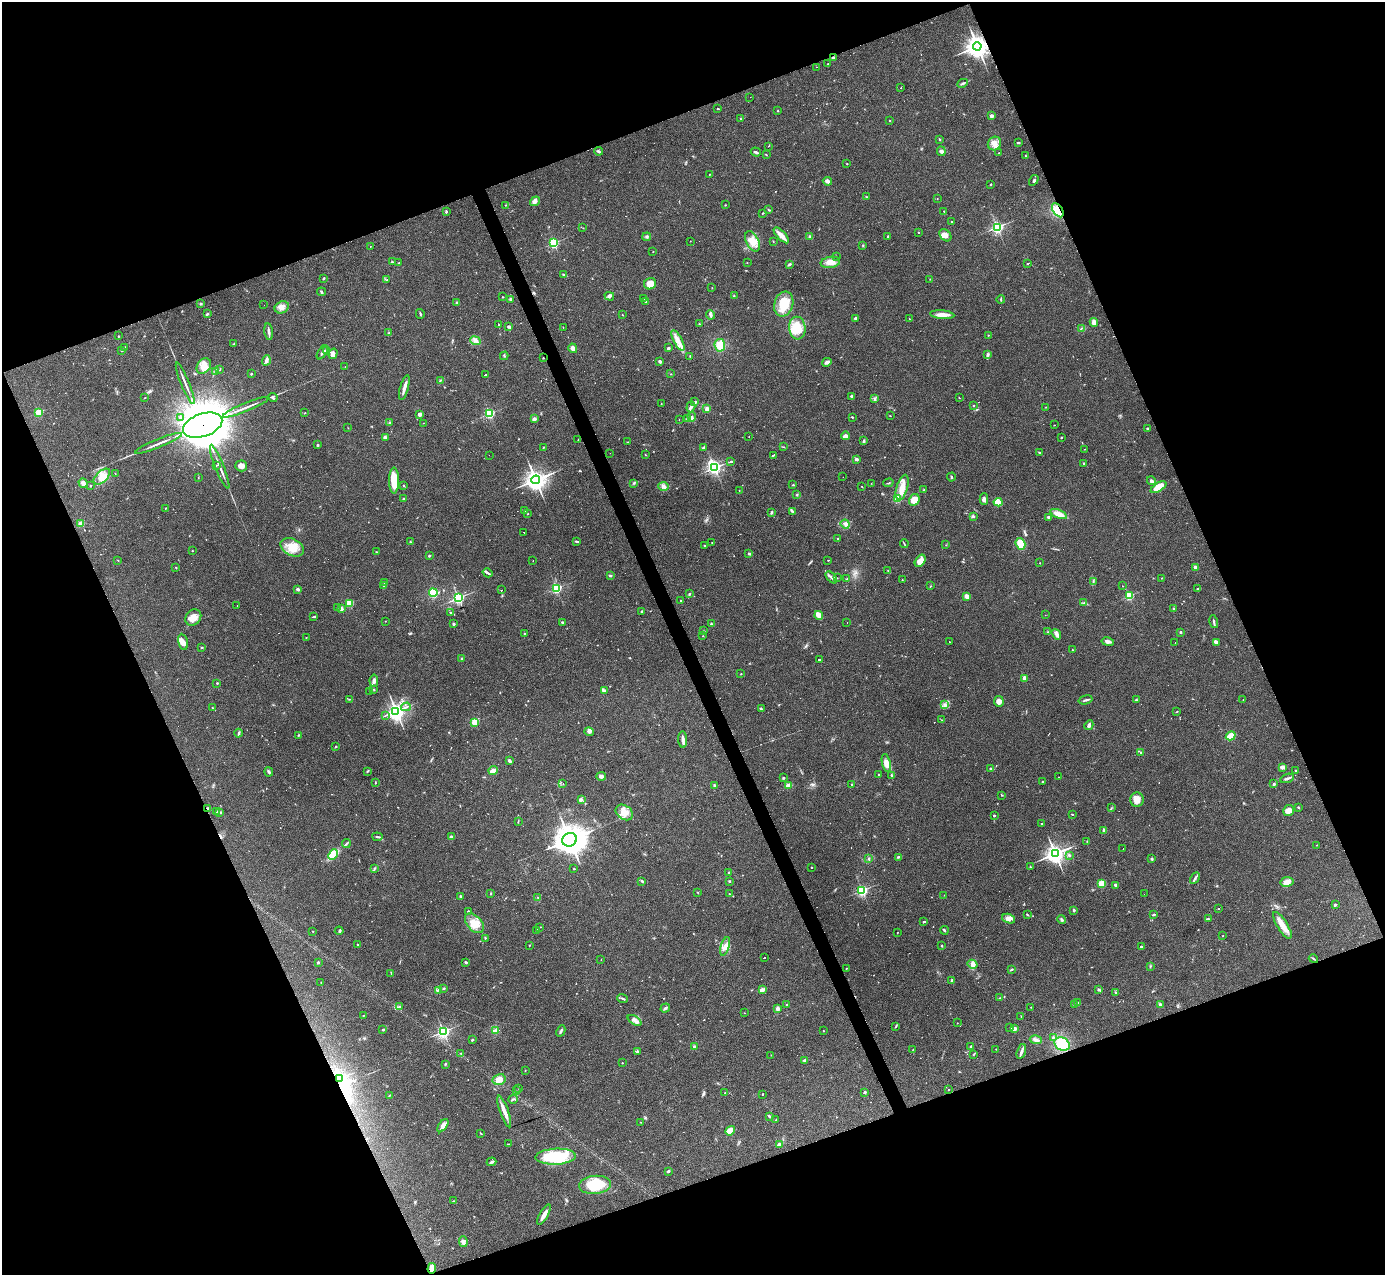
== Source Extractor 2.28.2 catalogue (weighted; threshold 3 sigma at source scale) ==
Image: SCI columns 1-5529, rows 278-5368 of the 5529 x 5516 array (HDU 1 of 3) = the unmasked area's bounding box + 8 px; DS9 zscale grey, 4 x 4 block average (1 PNG px = mean of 4 x 4 image px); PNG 1387 x 1277 px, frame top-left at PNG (2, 2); each listed source drawn as its Kron ellipse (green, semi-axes under 4 px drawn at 4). Shown black and unused: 42% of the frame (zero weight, under 3 of 4 exposures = <1% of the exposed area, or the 3 px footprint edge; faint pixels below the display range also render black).
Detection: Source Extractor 2.28.2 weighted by HDU 2 'WHT'. Background 0.0847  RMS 0.0056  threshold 0.0253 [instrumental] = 3 sigma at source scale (4.5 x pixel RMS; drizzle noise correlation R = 1.50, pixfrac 1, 0.05/0.05 arcsec/px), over >= 5 px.
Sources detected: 740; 7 too faint to see at this stretch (4 x 4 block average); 3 inside a brighter object's white glare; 96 cosmic-ray / hot-pixel residue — neither listed nor drawn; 5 coinciding with a brighter row at this scale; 19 inside a brighter listed object's ellipse — not listed separately; of the other 610, all 500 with FLUX_AUTO >= 0.957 (the completeness limit of this list) listed and drawn (110 fainter detections not listed), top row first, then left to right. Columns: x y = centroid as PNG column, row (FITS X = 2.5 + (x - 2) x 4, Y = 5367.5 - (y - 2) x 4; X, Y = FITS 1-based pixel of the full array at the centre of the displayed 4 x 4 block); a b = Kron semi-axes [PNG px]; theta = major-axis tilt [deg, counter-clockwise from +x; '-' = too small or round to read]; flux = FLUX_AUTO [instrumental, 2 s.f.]
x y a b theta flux
977 46 4 4 - 2300
833 58 3 3 - 4.7
827 64 2 2 - 1.2
817 67 2 2 - 1.7
963 83 5 2 - 6.1
901 87 2 2 - 19
750 97 2 2 - 17
718 109 3 2 - 2.4
778 111 2 2 - 1.9
991 116 3 3 - 9.9
741 119 3 2 - 1.5
889 120 2 2 - 1.6
940 139 2 2 - 2.5
1018 143 3 2 - 3.5
994 144 7 6 - 22
769 146 2 2 - 1
598 151 4 3 - 5.1
941 151 5 3 - 6.6
756 152 5 2 - 5.6
999 153 2 2 - 1.3
766 155 2 2 - 1.4
1025 155 2 2 - 1.8
847 164 2 2 - 2.4
710 174 2 2 - 1.7
1034 180 6 2 57 5.4
827 181 5 3 - 12
990 185 2 2 - 2.1
867 196 2 2 - 1.1
937 198 2 2 - 0.97
535 201 5 4 - 11
506 205 2 2 - 1.7
725 205 2 2 - 1.7
769 210 3 2 - 3.1
1058 210 8 4 -56 69
944 211 2 2 - 1.3
446 212 2 2 - 6.5
763 213 4 2 - 1.5
951 222 2 2 - 5.6
997 227 2 2 - 690
583 228 2 2 - 1.1
918 232 2 2 - 1.9
781 235 10 3 -47 28
945 235 7 5 -48 20
647 237 4 2 - 4.5
810 237 2 2 - 31
888 237 3 2 - 3
690 241 2 2 - 1.9
752 241 11 6 -63 40
773 241 2 2 - 1.7
554 243 2 2 - 420
863 245 3 2 - 2.4
370 247 2 2 - 1.2
653 252 2 2 - 3.2
836 256 2 2 - 1.3
393 262 4 2 - 2.9
830 262 10 5 9 25
399 263 3 2 - 2
747 263 2 2 - 2
789 264 4 2 - 4.6
1027 264 2 2 - 2.3
563 275 2 2 - 2.5
323 278 3 2 - 3
930 279 2 2 - 1.8
387 280 2 2 - 1.1
650 284 6 5 - 34
712 288 2 2 - 1.1
322 292 4 2 - 3.7
609 296 5 4 - 7.6
734 296 3 2 - 3.1
503 297 2 2 - 1.7
644 298 2 2 - 1.3
510 299 3 2 - 3.7
1001 299 4 2 - 2.6
646 302 2 2 - 3.8
201 303 3 2 - 2.8
457 303 2 2 - 18
784 304 13 9 72 60
264 305 2 2 - 0.99
282 307 7 5 28 19
207 314 3 2 - 4.3
420 314 5 2 - 4.5
622 315 2 2 - 1.6
711 315 4 3 - 7
942 315 12 4 -4 23
855 318 3 2 - 3.9
909 319 2 2 - 1
1094 322 4 4 - 15
699 324 2 2 - 2
498 325 2 2 - 1.4
509 327 3 3 - 5.4
563 327 2 2 - 1.3
797 328 11 8 -84 72
1081 328 2 2 - 1.7
269 332 8 2 -81 11
389 333 3 2 - 4.7
988 335 2 2 - 1.3
118 336 2 2 - 2.4
678 340 11 4 -63 24
476 341 5 3 - 11
234 344 4 2 - 2.3
720 345 6 5 - 37
125 347 2 2 - 1.2
573 348 5 4 - 13
668 348 3 2 - 5.7
122 350 3 2 - 3.3
327 350 4 2 - 5.1
322 352 8 2 58 6.8
333 354 5 4 - 17
988 355 3 3 - 6.1
504 356 4 2 - 3
690 356 2 2 - 1.5
543 358 2 2 - 4.3
266 360 5 3 - 9.9
660 362 3 2 - 6.9
827 362 5 3 - 10
204 366 8 6 53 32
345 367 2 2 - 5.9
220 370 2 2 - 2.1
215 372 3 2 - 4
251 374 2 2 - 3.6
486 374 3 2 - 110
671 374 2 2 - 1.3
440 381 2 2 - 1.3
185 383 22 2 -68 15
404 388 13 3 74 17
851 396 2 2 - 5.1
273 397 5 2 - 5.6
145 398 2 2 - 1.7
875 398 2 2 - 2.2
959 398 2 2 - 1.5
695 402 3 2 - 5.3
661 403 2 2 - 1
973 406 2 2 - 7.1
246 407 25 2 22 21
691 407 6 3 72 8.6
1046 407 2 2 - 1.3
707 409 3 2 - 18
38 412 2 2 - 170
305 413 2 2 - 1.4
490 413 2 2 - 450
420 414 3 3 - 11
890 416 2 2 - 1.1
181 417 3 2 - 3.4
692 417 5 3 - 7.3
852 417 2 2 - 2.7
534 419 3 2 - 11
688 419 2 2 - 57
679 420 2 2 - 1.1
389 422 2 2 - 18
423 423 2 2 - 0.96
203 425 20 11 19 23000
1054 425 2 2 - 1.3
348 428 2 2 - 1.3
1147 429 2 2 - 2.7
749 436 2 2 - 8.7
845 436 4 3 - 15
385 437 3 2 - 10
1061 437 2 2 - 2.5
578 440 3 2 - 0.99
864 440 4 2 - 3
628 442 2 2 - 1.1
159 443 25 2 22 20
317 445 3 2 - 3.9
543 447 3 2 - 2
703 447 4 2 - 4
784 447 2 2 - 1.2
1084 449 2 2 - 1.2
1039 452 2 2 - 2.4
610 453 2 2 - 1.2
489 455 2 2 - 0.96
646 455 2 2 - 1.9
773 455 3 2 - 160
856 459 2 2 - 11
731 462 3 2 - 190
1083 464 3 2 - 2.3
216 466 2 2 - 1.7
241 466 6 5 - 16
220 467 24 2 -68 18
715 468 2 2 - 730
115 473 2 2 - 1.4
102 477 10 5 43 31
843 477 2 2 - 1.5
951 477 4 2 - 2.9
198 478 2 2 - 0.97
536 480 4 4 - 1900
394 481 13 5 -89 74
1151 481 4 3 - 6.1
83 483 5 4 - 17
634 483 3 2 - 2.8
871 483 2 2 - 1
888 483 5 2 - 2.7
403 485 2 2 - 1.5
793 485 2 2 - 2.2
90 486 2 2 - 3.1
663 486 5 3 - 9
861 486 2 2 - 1.1
902 487 13 5 73 46
1159 487 9 4 32 64
739 490 2 2 - 1.1
923 490 3 2 - 2.1
797 495 3 2 - 2.9
404 498 2 2 - 2.1
897 499 2 2 - 190
984 499 5 3 - 13
914 500 6 5 - 39
998 502 4 4 - 36
165 508 2 2 - 2
525 511 2 2 - 3.1
792 511 2 2 - 2.6
772 512 3 2 - 3.4
528 514 2 2 - 2.1
1059 514 9 3 -22 43
973 516 4 3 - 4.6
1048 517 3 2 - 5.2
80 524 4 3 - 14
845 524 4 4 - 11
524 533 2 2 - 23
838 539 2 2 - 3.3
576 541 4 2 - 4.5
410 542 2 2 - 1.9
712 542 2 2 - 2
904 543 4 2 - 2.9
1020 544 6 4 -72 62
705 545 3 2 - 2.1
946 545 2 2 - 1.1
292 547 12 8 -27 56
192 551 2 2 - 4.6
376 552 3 2 - 2.8
749 553 4 2 - 4
429 556 2 2 - 12
118 560 2 2 - 1.4
828 560 2 2 - 1.3
533 561 2 2 - 2.9
920 561 7 4 54 37
1040 563 2 2 - 2.4
1195 567 2 2 - 57
176 568 2 2 - 1.8
888 571 2 2 - 1
487 573 5 2 - 5.9
610 575 3 2 - 3.2
831 577 7 2 -47 6.8
837 578 2 2 - 1.2
1161 578 2 2 - 1.4
847 579 3 2 - 2.7
902 580 2 2 - 2.4
1093 581 3 2 - 3
385 582 2 2 - 1.8
384 586 3 2 - 2.5
931 586 2 2 - 1.5
1122 586 2 2 - 1.3
556 588 2 2 - 480
297 589 2 2 - 28
1197 589 3 2 - 1.9
502 590 2 2 - 69
433 593 4 4 - 110
689 594 3 2 - 3.5
967 596 4 3 - 17
1129 596 2 2 - 300
458 598 2 2 - 650
681 601 2 2 - 4.2
349 603 2 2 - 170
1084 603 2 2 - 2.2
237 605 2 2 - 1.5
338 607 2 2 - 1.2
1173 608 2 2 - 2.3
341 609 2 2 - 40
642 611 2 2 - 4.2
451 613 2 2 - 2.1
819 615 4 3 - 40
1045 615 2 2 - 1.2
313 617 3 2 - 2.8
193 618 9 7 44 30
385 621 2 2 - 1.2
563 622 4 2 - 4.9
1214 622 7 2 -77 6.5
847 623 2 2 - 2.2
453 624 2 2 - 19
711 624 4 3 - 3.9
704 631 3 2 - 2.4
1048 632 2 2 - 2.3
1180 632 2 2 - 17
524 633 2 2 - 2
1056 634 6 4 -53 10
703 636 2 2 - 1.5
306 637 2 2 - 0.98
183 642 8 5 -80 16
949 642 2 2 - 1.8
1108 642 6 3 -12 13
1216 642 3 3 - 17
1175 643 2 2 - 12
202 647 3 2 - 2.7
1072 650 2 2 - 2.4
462 659 3 2 - 4.8
819 659 2 2 - 210
741 674 2 2 - 1.6
1024 678 2 2 - 60
374 681 6 3 -85 9.4
217 683 2 2 - 2.6
374 690 3 2 - 2.1
370 691 3 2 - 4.1
605 691 3 3 - 8.2
349 699 2 2 - 2.3
1086 700 7 2 15 6
1136 700 3 2 - 4.2
1243 700 2 2 - 2.7
999 701 5 5 - 16
945 705 3 3 - 6.7
212 707 2 2 - 1.4
406 707 5 2 - 6.2
761 709 3 2 - 3.9
396 711 3 2 - 1200
1177 711 3 2 - 1.7
385 715 2 2 - 1.6
942 720 3 2 - 1.4
475 722 2 2 - 190
1089 725 5 3 - 10
589 732 5 3 - 7
239 733 4 2 - 4.3
298 735 2 2 - 2.9
1231 736 5 3 - 59
683 740 8 3 -87 12
336 747 3 2 - 2.5
1140 752 2 2 - 2.4
509 761 3 3 - 5.3
886 763 9 4 -78 22
1282 767 3 3 - 10
991 769 4 2 - 4.8
493 770 4 2 - 36
367 771 3 2 - 3.8
1296 771 2 2 - 2.7
269 772 4 3 - 5.6
879 774 2 2 - 1.7
892 775 4 2 - 4
601 776 5 3 - 11
1059 777 2 2 - 1.5
783 778 2 2 - 4.1
1287 778 7 2 20 9.6
1042 782 2 2 - 9
375 783 2 2 - 2.7
563 783 2 2 - 7.9
852 784 2 2 - 6.7
1274 784 3 2 - 3.5
714 785 3 2 - 3.9
788 785 3 2 - 17
1001 795 2 2 - 1.1
582 800 2 2 - 1.4
1137 800 7 7 - 24
1298 807 3 2 - 2.7
1111 808 2 2 - 1.3
208 809 2 2 - 46
217 811 2 2 - 1.2
1288 811 6 5 - 20
624 812 9 7 -35 31
220 813 3 2 - 1.7
1072 814 2 2 - 2.2
994 816 2 2 - 12
518 821 2 2 - 1.4
1041 823 2 2 - 2
1104 830 2 2 - 36
377 837 5 2 - 4.6
451 837 2 2 - 36
570 840 7 6 - 4500
1087 841 2 2 - 1.1
346 844 4 2 - 3.7
1317 845 2 2 - 1.4
1123 849 2 2 - 1.1
333 854 6 3 47 120
1055 854 4 3 - 1700
1069 855 3 2 - 4.5
898 857 4 2 - 3.4
868 859 3 2 - 2.6
1152 859 2 2 - 3.9
811 867 2 2 - 6.5
1030 867 2 2 - 2.2
374 868 3 2 - 3
574 869 2 2 - 6.1
729 872 2 2 - 8
1195 878 6 2 60 6.9
642 881 3 2 - 3.1
729 881 2 2 - 3.1
1287 882 6 5 - 21
1102 883 4 3 - 34
1116 885 3 3 - 6
862 890 2 2 - 640
698 892 2 2 - 1.2
491 894 2 2 - 1.9
729 894 3 2 - 2.3
1144 894 2 2 - 1.7
944 895 2 2 - 1.3
461 897 2 2 - 33
538 898 4 2 - 2.9
1335 905 2 2 - 6
1219 908 2 2 - 160
1074 910 2 2 - 22
468 911 2 2 - 3.3
1027 915 3 2 - 2.4
1153 915 3 2 - 4.2
1009 919 7 4 -20 17
1062 919 5 3 - 5.3
1209 919 3 2 - 3.1
924 921 3 2 - 3.3
474 923 11 7 -47 43
1282 925 15 5 -59 38
539 927 2 2 - 1.2
537 930 3 2 - 1.7
944 930 4 2 - 2.8
313 931 2 2 - 1.3
339 931 4 2 - 4.1
897 933 2 2 - 1.3
1223 936 2 2 - 1.2
486 938 2 2 - 2.2
358 945 2 2 - 2.6
529 945 3 2 - 1.5
725 946 10 3 73 16
942 946 2 2 - 4.1
1141 947 2 2 - 77
764 958 2 2 - 73
1313 959 5 2 - 3.5
601 960 2 2 - 1.2
318 962 2 2 - 14
466 962 3 2 - 4.2
973 964 5 4 - 11
1150 966 2 2 - 1.1
846 968 2 2 - 1.5
1011 970 3 2 - 5
391 973 2 2 - 2.1
952 981 2 2 - 8.2
321 983 2 2 - 1.4
444 988 3 2 - 2.2
438 990 2 2 - 2.5
762 990 4 3 - 14
1099 990 3 2 - 4.4
1115 992 3 2 - 2.6
999 998 2 2 - 1.1
623 999 5 2 - 4.3
1077 1003 3 2 - 3.6
787 1005 3 2 - 5.7
1074 1005 2 2 - 2.2
1160 1005 4 2 - 6.4
399 1006 3 2 - 2.5
1031 1007 2 2 - 1.2
665 1008 5 2 - 6.7
777 1009 2 2 - 56
744 1013 2 2 - 1.1
364 1016 2 2 - 1.1
1021 1016 2 2 - 1.1
635 1020 8 3 -33 12
957 1023 2 2 - 1
896 1026 4 2 - 2.8
1010 1028 2 2 - 2.2
1014 1029 3 3 - 8.8
383 1030 3 2 - 3.5
495 1030 3 2 - 3
443 1031 2 2 - 760
561 1031 6 2 63 7.1
823 1031 2 2 - 2.2
1053 1037 3 2 - 3.7
472 1040 3 2 - 3.3
1036 1040 6 3 -15 14
1062 1044 8 6 -31 110
971 1046 3 2 - 3.5
694 1047 2 2 - 30
913 1049 2 2 - 1.1
996 1049 2 2 - 1.3
637 1051 3 2 - 3.7
1021 1051 8 3 72 9.8
461 1053 2 2 - 1.3
974 1054 3 2 - 1.8
771 1055 2 2 - 1
805 1060 4 3 - 7.3
622 1063 2 2 - 6.2
445 1065 4 2 - 2.7
525 1070 2 2 - 1.5
339 1078 2 2 - 440
499 1079 7 5 11 24
519 1089 2 2 - 1.1
948 1090 2 2 - 1.7
517 1091 2 2 - 0.99
865 1092 2 2 - 21
725 1093 2 2 - 1.8
762 1094 2 2 - 2.4
389 1095 3 2 - 1.7
513 1099 5 2 - 2.9
504 1112 17 3 -71 29
769 1116 4 2 - 7.6
776 1120 3 2 - 1.9
640 1122 2 2 - 1.3
443 1126 7 4 55 19
730 1131 5 4 - 34
481 1133 2 2 - 2
508 1144 2 2 - 1.7
779 1145 3 2 - 5.7
556 1157 20 8 3 220
491 1162 5 2 - 6.7
668 1171 3 2 - 5.2
595 1185 16 9 5 110
454 1201 2 2 - 1.6
544 1214 11 3 61 20
463 1242 5 4 - 10
432 1268 5 3 - 25
Overlapping masked pixels (flux is a lower limit): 7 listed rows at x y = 977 46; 1058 210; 543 358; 203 425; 208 809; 339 1078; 432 1268
Diffuse or blended objects may show on this block-average render without a row.